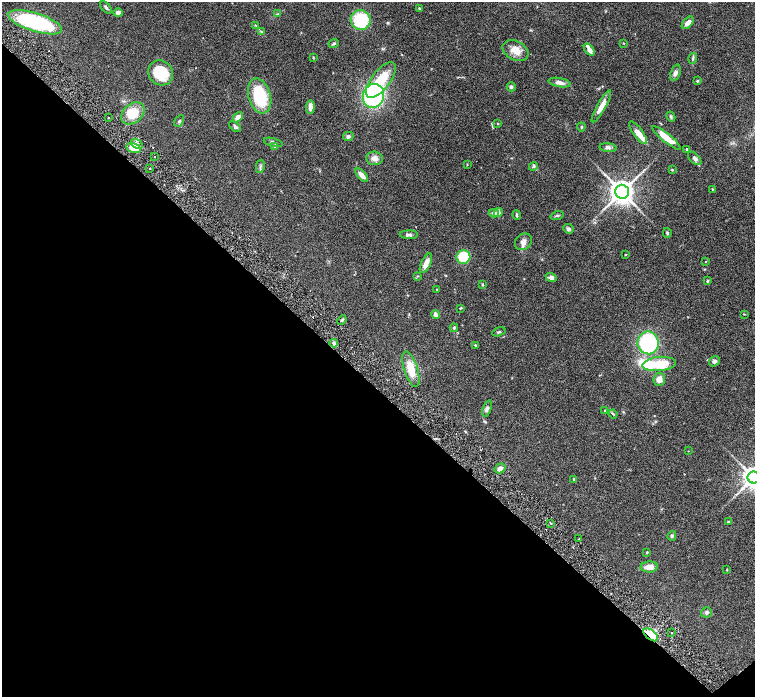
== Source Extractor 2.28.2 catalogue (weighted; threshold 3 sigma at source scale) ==
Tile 14 of 4 x 4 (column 2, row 4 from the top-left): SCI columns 1511-3015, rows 305-1694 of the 6028 x 6026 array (HDU 1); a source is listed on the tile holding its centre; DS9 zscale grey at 2 x 2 block average (1 PNG px = mean of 2 x 2 image px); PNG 757 x 699 px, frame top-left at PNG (2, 2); each listed source drawn as its Kron ellipse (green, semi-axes under 4 px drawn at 4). Shown black and unused: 45% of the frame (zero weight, under 3 of 6 exposures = <1% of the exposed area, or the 3 px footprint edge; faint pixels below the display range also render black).
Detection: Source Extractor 2.28.2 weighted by HDU 2 'WHT'; one run over the whole footprint, this tile lists its part. Background 0.0806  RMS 0.0041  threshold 0.0169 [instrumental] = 3 sigma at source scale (4.09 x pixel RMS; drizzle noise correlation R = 1.36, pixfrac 0.8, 0.05/0.05 arcsec/px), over >= 5 px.
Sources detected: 104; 1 inside a brighter object's white glare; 1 cosmic-ray / hot-pixel residue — neither listed nor drawn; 2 inside a brighter listed object's ellipse — not listed separately; the other 100 listed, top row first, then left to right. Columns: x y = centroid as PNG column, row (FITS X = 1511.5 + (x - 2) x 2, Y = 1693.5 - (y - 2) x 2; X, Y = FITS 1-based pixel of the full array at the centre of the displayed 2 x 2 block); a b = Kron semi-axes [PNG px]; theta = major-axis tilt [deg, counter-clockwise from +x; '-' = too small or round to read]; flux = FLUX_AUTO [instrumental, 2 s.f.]
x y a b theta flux
106 8 7 3 -50 1.6
419 8 4 3 - 0.77
118 13 5 4 - 2.9
278 14 3 2 - 0.59
361 20 10 10 - 43
35 22 28 9 -17 82
688 23 7 4 46 4.7
256 25 3 2 - 0.58
262 32 3 3 - 0.78
623 43 3 2 - 0.45
334 44 5 3 - 1.2
589 50 7 4 -51 4.7
515 51 14 9 -27 10
313 57 3 2 - 0.62
693 58 5 3 - 1.2
161 73 13 11 -47 30
675 73 8 5 71 3.1
381 80 21 9 52 25
697 81 4 3 - 0.83
560 83 11 4 -10 4.2
511 87 4 4 - 1.7
260 96 18 11 -73 45
373 96 12 10 71 130
601 106 18 4 60 8.2
310 107 7 4 86 4.7
133 113 13 9 41 17
671 116 5 3 - 1.2
238 117 6 4 48 4.4
108 118 2 2 - 0.63
179 121 6 4 60 1.6
498 123 3 2 - 0.51
235 127 7 4 -40 1.7
581 127 4 3 - 0.91
638 133 13 5 -54 7.7
348 136 5 4 - 1.9
666 138 17 4 -39 15
273 142 9 3 -15 1.9
137 144 6 3 -36 2.5
275 147 4 3 - 0.83
134 148 7 5 -16 12
608 148 8 4 -6 2.3
687 149 2 2 - 1.6
155 157 2 2 - 0.48
374 158 8 6 -6 5.1
695 158 8 4 -45 2.6
467 164 3 2 - 0.41
260 166 7 3 77 1.7
533 166 5 4 - 1.4
150 168 2 2 - 0.94
672 170 2 2 - 0.98
362 175 8 4 -47 5.7
712 189 3 2 - 0.52
622 192 7 7 - 760
494 213 5 4 - 2.6
498 213 4 4 - 3.5
517 215 5 3 - 1
557 216 7 3 16 1.4
568 229 5 4 - 1.9
667 233 5 3 - 1.2
409 235 9 3 -1 2.3
523 242 9 7 44 4.9
625 255 3 2 - 0.42
463 257 7 6 - 34
706 262 2 2 - 0.54
426 263 10 5 65 6.7
417 276 4 2 - 0.51
551 277 5 4 - 2.5
707 281 4 3 - 0.89
482 285 3 2 - 0.59
437 290 3 2 - 0.46
460 308 3 2 - 0.73
744 314 3 2 - 0.52
436 315 5 4 - 2.9
342 320 5 3 - 1.1
454 328 4 4 - 1.1
499 332 7 3 18 1.1
334 343 4 3 - 1.8
648 343 11 10 - 110
476 345 4 3 - 0.96
714 361 6 4 38 2.2
659 364 17 7 5 26
411 369 18 7 -72 17
659 379 6 6 - 5.6
487 408 8 4 71 2
605 410 3 2 - 0.53
613 414 4 3 - 0.88
688 451 2 2 - 0.26
500 468 5 4 - 3.9
754 477 6 6 - 750
574 479 4 3 - 0.76
728 522 3 3 - 1.2
551 523 3 2 - 0.56
672 536 5 4 - 1.5
579 539 2 2 - 0.37
647 552 3 3 - 0.66
649 567 9 5 3 6.4
726 570 3 2 - 0.48
706 612 5 5 - 1.8
671 633 2 2 - 0.68
651 635 8 4 -37 35
Overlapping masked pixels (flux is a lower limit): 1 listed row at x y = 651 635
Isophote crosses this tile's border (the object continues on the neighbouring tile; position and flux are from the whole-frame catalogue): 1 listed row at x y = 754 477